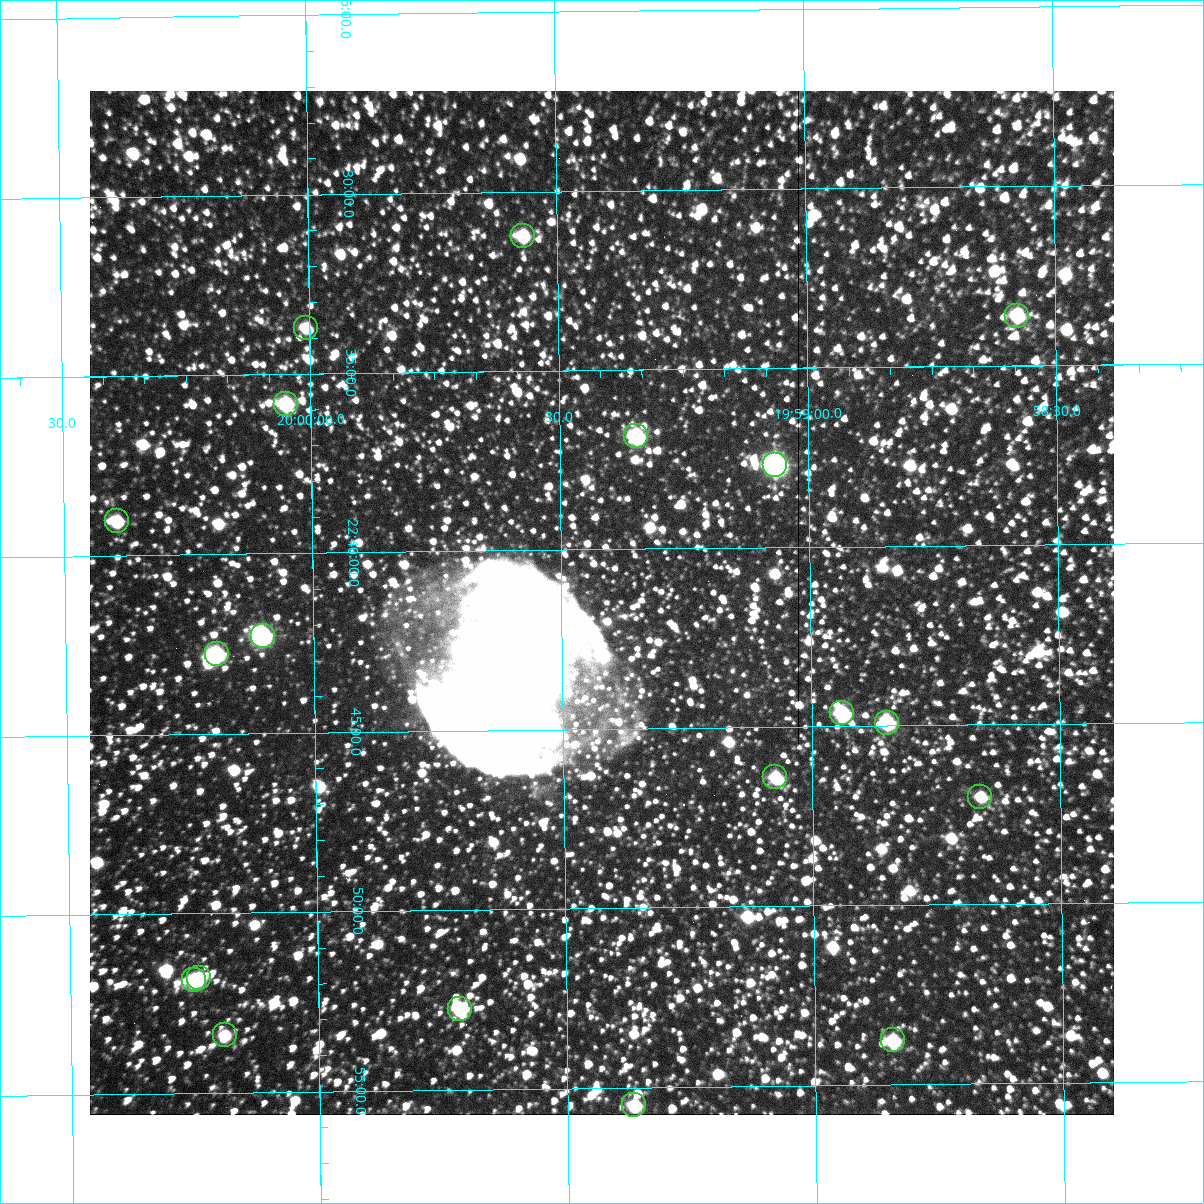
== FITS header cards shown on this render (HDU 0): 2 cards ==
NAXIS1  =                 1024 /fastest changing axis
NAXIS2  =                 1024 /next to fastest changing axis

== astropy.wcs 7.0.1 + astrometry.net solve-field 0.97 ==
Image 1024 x 1024 px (HDU 0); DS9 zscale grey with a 90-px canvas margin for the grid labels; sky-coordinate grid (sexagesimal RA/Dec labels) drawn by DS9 from the SOLVED WCS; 19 Tycho-2 reference stars matched to detected sources circled (green)
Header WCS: RA---TAN-SIP/DEC--TAN-SIP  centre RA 19:59:25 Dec +22:41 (299.85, +22.69 deg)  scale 1.67 arcsec/px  FOV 28.5' x 28.5'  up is -179 deg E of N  parity flipped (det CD > 0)
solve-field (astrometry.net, Tycho-2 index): VERIFIED the header's WCS against the Tycho-2 star catalogue (19 matches, 0 conflicts) and refined it, rather than solving blind
Solved WCS: RA---TAN-SIP/DEC--TAN-SIP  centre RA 19:59:25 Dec +22:41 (299.85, +22.69 deg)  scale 1.67 arcsec/px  FOV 28.5' x 28.5'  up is -179 deg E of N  parity flipped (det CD > 0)
The solver's refit moves the header's centre by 0.02 arcsec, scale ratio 0.9995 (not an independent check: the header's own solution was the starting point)
Tycho-2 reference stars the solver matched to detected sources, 19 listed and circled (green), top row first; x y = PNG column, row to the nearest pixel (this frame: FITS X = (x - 90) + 1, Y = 1024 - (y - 91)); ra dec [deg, ICRS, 3 dp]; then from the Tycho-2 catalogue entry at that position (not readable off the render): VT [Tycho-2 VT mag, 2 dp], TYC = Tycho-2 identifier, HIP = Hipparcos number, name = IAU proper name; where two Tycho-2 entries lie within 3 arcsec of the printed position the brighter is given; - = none
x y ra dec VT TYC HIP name
523 236 299.892 +22.521 10.65 2141-1024-1 - -
1017 316 299.645 +22.560 10.27 2141-1070-1 - -
306 328 300.002 +22.562 11.95 2141-1318-1 - -
286 404 300.012 +22.597 11.21 2141-1110-1 - -
636 436 299.837 +22.614 9.93 2141-922-1 - -
775 465 299.767 +22.628 9.33 2141-566-1 - -
117 521 300.098 +22.651 10.86 2141-1404-1 - -
263 636 300.026 +22.705 9.00 2141-688-1 98440 -
217 654 300.049 +22.713 10.35 2141-1146-1 - -
842 713 299.735 +22.744 10.47 2141-650-1 - -
887 723 299.712 +22.749 10.42 2141-1488-1 - -
775 777 299.768 +22.773 10.62 2141-884-1 - -
980 797 299.665 +22.783 11.14 2141-722-1 - -
199 978 300.060 +22.863 10.84 2141-624-2 - -
194 980 300.062 +22.864 10.91 2141-624-1 - -
460 1009 299.929 +22.879 10.43 2141-107-1 - -
225 1035 300.047 +22.890 11.14 2141-1038-1 - -
893 1040 299.711 +22.896 10.22 2141-281-1 - -
634 1105 299.841 +22.925 10.47 2141-2482-1 - -